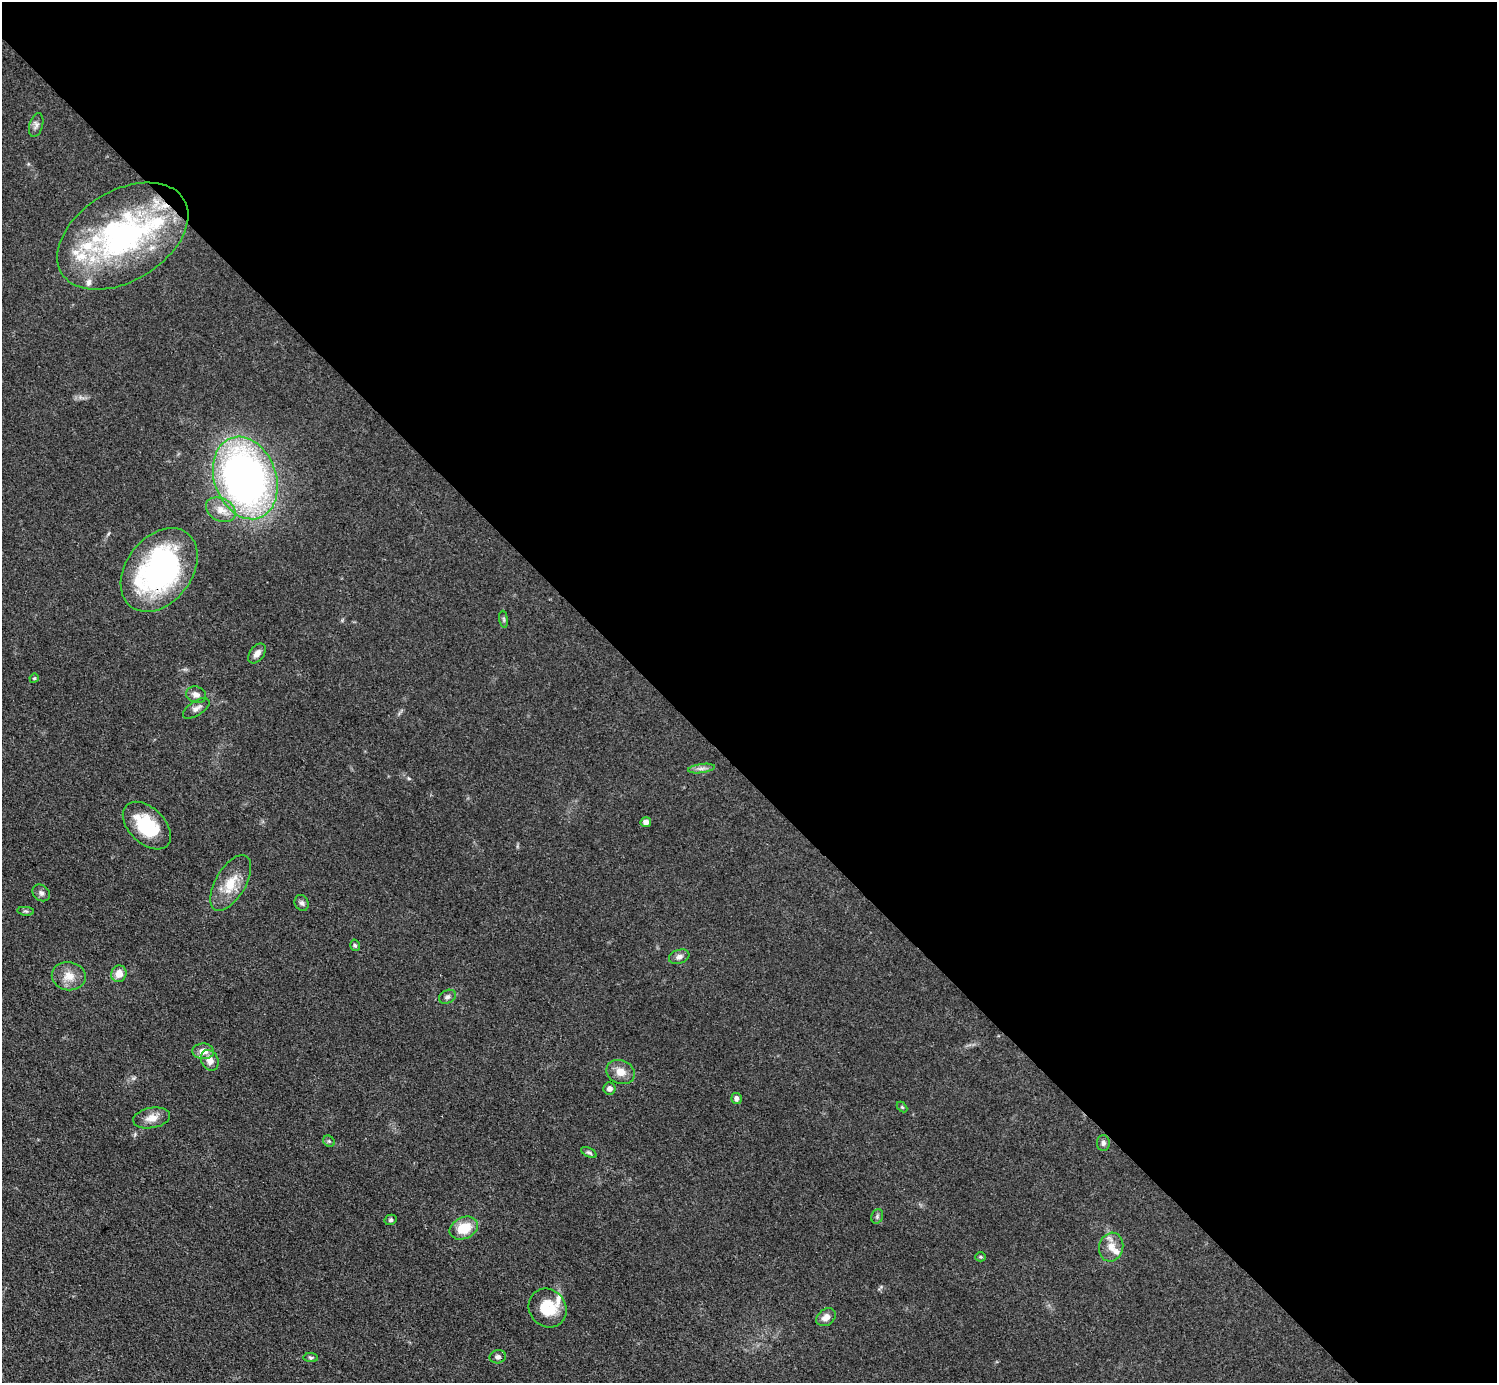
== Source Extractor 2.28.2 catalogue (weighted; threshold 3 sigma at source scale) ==
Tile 8 of 4 x 4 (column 4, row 2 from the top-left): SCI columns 4489-5983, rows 3065-4445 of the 5984 x 5984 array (HDU 1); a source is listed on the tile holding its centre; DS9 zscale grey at full resolution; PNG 1499 x 1385 px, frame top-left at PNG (2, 2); each listed source drawn as its Kron ellipse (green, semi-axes under 4 px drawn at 4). Shown black and unused: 56% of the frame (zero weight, under 3 of 4 exposures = <1% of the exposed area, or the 3 px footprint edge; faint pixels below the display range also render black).
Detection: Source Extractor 2.28.2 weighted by HDU 2 'WHT'; one run over the whole footprint, this tile lists its part. Background 0.0797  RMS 0.0063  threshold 0.0285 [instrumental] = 3 sigma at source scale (4.5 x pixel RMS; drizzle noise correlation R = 1.50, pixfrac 1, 0.05/0.05 arcsec/px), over >= 5 px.
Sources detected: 48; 7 inside a brighter listed object's ellipse — not listed separately; the other 41 listed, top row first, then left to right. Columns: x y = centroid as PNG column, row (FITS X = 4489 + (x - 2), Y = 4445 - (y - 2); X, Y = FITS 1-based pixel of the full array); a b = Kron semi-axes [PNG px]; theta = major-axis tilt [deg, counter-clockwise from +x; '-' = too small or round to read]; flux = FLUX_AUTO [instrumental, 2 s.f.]
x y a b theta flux
36 125 12 6 74 2.4
123 236 71 45 31 150
245 478 42 31 -70 320
221 510 16 11 -28 7.7
159 570 46 33 52 130
504 619 8 4 -81 1.2
257 653 11 7 52 3.7
34 678 5 4 - 0.74
196 695 10 8 -20 3.8
196 708 15 7 34 3.1
701 769 14 4 7 2.6
646 822 5 5 - 3.5
147 826 29 17 -44 30
231 883 31 15 60 15
41 893 9 7 -38 2.2
302 903 8 6 -62 1.9
26 911 8 3 -5 0.93
355 945 6 4 -72 1.1
679 957 10 7 19 2.8
119 974 8 7 - 6.4
69 976 17 14 -10 8.5
447 997 9 6 25 2
203 1051 11 8 -2 5.7
210 1060 11 8 -63 4.9
620 1072 14 11 -20 6.5
609 1089 6 6 - 2.6
737 1098 5 5 - 2.4
902 1107 6 4 -44 0.77
152 1118 18 10 10 6.7
329 1141 6 5 - 1
1103 1143 8 6 -90 1.8
589 1152 8 4 -28 1.2
877 1216 7 5 71 1.4
391 1220 6 5 - 1.1
464 1228 15 10 26 15
1111 1247 14 12 75 6.8
981 1257 5 4 - 0.85
548 1308 20 18 -51 18
826 1317 10 8 36 4.5
498 1357 8 6 13 1.9
311 1358 7 4 -6 1.1
Overlapping masked pixels (flux is a lower limit): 1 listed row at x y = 159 570